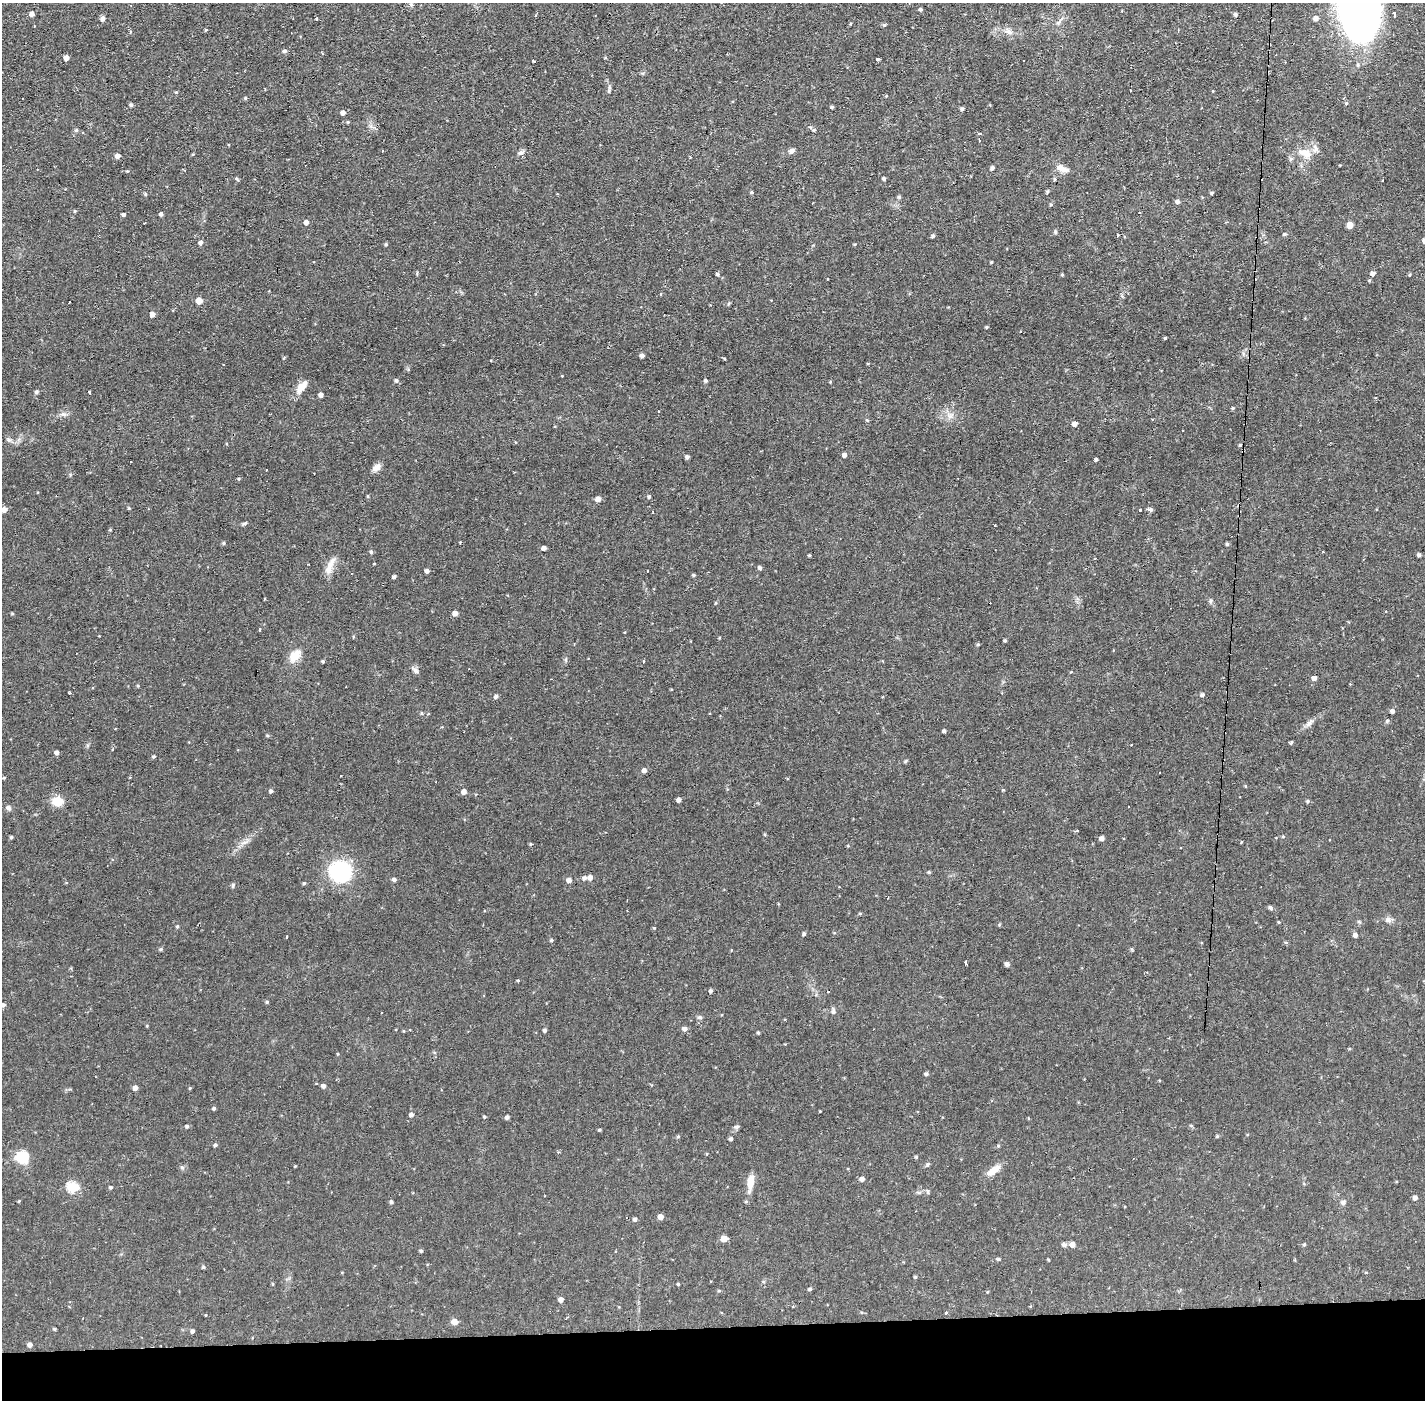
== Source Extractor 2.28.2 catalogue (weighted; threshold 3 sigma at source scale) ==
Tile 8 of 3 x 3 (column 2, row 3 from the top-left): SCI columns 1423-2845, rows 53-1450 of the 4267 x 4298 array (HDU 1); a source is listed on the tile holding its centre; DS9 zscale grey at full resolution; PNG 1427 x 1402 px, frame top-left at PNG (2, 3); no overlay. Shown black and unused: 5% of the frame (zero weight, under 2 of 3 exposures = <1% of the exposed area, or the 3 px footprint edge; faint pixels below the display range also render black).
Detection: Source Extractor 2.28.2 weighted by HDU 2 'WHT'; one run over the whole footprint, this tile lists its part. Background 0.0566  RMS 0.006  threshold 0.027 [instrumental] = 3 sigma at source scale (4.5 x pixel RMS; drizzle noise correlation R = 1.50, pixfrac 1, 0.05/0.05 arcsec/px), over >= 5 px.
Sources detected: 257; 14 cosmic-ray / hot-pixel residue — not listed; the other 243 listed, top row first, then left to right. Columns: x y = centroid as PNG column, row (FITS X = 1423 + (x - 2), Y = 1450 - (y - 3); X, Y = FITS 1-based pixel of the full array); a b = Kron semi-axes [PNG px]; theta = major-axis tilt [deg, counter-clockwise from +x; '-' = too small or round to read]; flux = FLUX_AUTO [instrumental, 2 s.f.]
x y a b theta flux
411 5 7 5 -67 1.1
1357 8 54 32 -72 350
921 9 4 4 - 1.1
31 14 5 4 - 2.3
1235 14 4 4 - 1.1
1394 14 4 3 - 3.1
102 18 7 5 69 1.5
316 18 3 3 - 0.8
1316 18 5 5 - 2.7
1058 23 7 4 19 1.1
884 25 5 5 - 0.86
206 30 4 3 - 0.58
1009 32 14 7 -14 3.7
284 51 6 5 - 1.1
66 58 4 4 - 2.9
877 59 4 3 - 2.2
609 90 13 2 90 1
176 92 4 4 - 0.65
886 96 4 3 - 0.43
245 98 4 4 - 0.8
1346 103 4 4 - 1
131 105 4 4 - 1.3
832 107 4 3 - 0.91
962 109 4 4 - 1.2
343 113 4 4 - 2.6
348 122 4 4 - 0.61
76 130 4 4 - 0.99
814 130 5 4 - 0.67
979 134 4 3 - 0.96
980 141 3 2 - 0.7
382 150 3 2 - 0.82
791 151 7 6 - 1.9
521 152 9 5 9 1.5
1305 153 22 10 -21 7.3
193 154 5 3 - 0.45
117 156 5 4 - 2.5
992 168 5 4 - 1.5
1063 168 19 8 -23 4.4
127 171 4 3 - 0.51
237 179 6 3 -53 0.65
884 179 4 3 - 1.2
1054 179 4 4 - 0.74
752 192 4 3 - 0.75
1047 192 4 4 - 0.88
1212 193 4 3 - 0.83
145 194 4 4 - 0.74
899 197 5 5 - 0.88
1177 202 5 4 - 1.7
1051 205 5 4 - 0.71
75 211 4 4 - 0.59
123 214 4 4 - 1.1
161 214 4 4 - 1.4
306 222 4 4 - 2.7
1350 225 5 5 - 6.6
1055 232 5 5 - 0.73
1284 234 5 4 - 0.83
1117 235 3 2 - 0.91
933 236 4 3 - 1.2
201 242 5 4 - 1.7
386 244 5 4 - 0.78
991 262 3 3 - 0.51
1373 273 5 4 - 1.9
717 274 4 3 - 1
1062 275 4 3 - 0.62
1409 275 4 3 - 0.55
827 279 3 3 - 0.89
199 301 5 5 - 6.8
152 314 5 4 - 3
986 327 4 3 - 0.7
1165 338 3 2 - 0.62
642 355 4 4 - 1.7
724 359 4 3 - 0.51
562 376 3 2 - 0.37
396 380 5 5 - 1.2
705 380 4 4 - 1.1
830 382 4 3 - 0.56
302 387 15 8 46 6.6
36 392 5 4 - 1
89 392 3 2 - 0.87
321 395 4 4 - 2.3
1233 408 4 3 - 0.75
658 411 3 2 - 0.69
64 414 8 6 -1 2
867 420 5 4 - 0.8
1074 424 5 4 - 2.9
9 439 8 6 -44 1.6
1240 445 4 3 - 0.68
844 455 4 4 - 2.1
687 457 4 4 - 1.7
1096 459 4 3 - 0.76
376 467 12 7 37 3.3
238 479 4 4 - 0.65
368 496 5 3 - 0.57
649 497 4 3 - 0.9
598 499 5 4 - 3.5
129 508 4 4 - 0.58
4 509 5 4 - 3.6
1150 509 8 4 -10 1.2
1140 510 3 3 - 1.3
652 512 4 2 - 0.47
245 523 7 4 26 0.95
110 530 4 4 - 0.53
460 542 3 3 - 0.41
223 543 4 4 - 0.74
1227 544 4 4 - 1
544 548 4 4 - 2.5
371 552 5 4 - 1.1
1323 552 3 2 - 0.4
809 555 3 3 - 0.6
1419 555 4 4 - 1.4
374 564 4 2 - 0.37
330 566 28 7 67 6
760 568 4 4 - 1.4
427 571 4 4 - 1.8
694 575 4 3 - 0.88
394 577 4 3 - 1.4
1210 601 5 5 - 1
455 613 5 4 - 3.1
12 614 5 3 - 0.55
259 629 3 3 - 2.7
1005 640 3 3 - 0.79
978 644 4 3 - 0.77
294 656 16 11 49 7.7
566 660 6 4 -72 0.82
323 661 4 3 - 0.87
643 661 3 2 - 1.1
416 671 12 5 -41 1.8
1314 678 4 4 - 2.4
138 686 4 3 - 0.57
93 687 3 2 - 0.61
70 693 3 2 - 0.9
1202 695 4 4 - 1.4
496 696 5 4 - 1.5
1392 711 4 4 - 2
1387 721 6 4 45 0.87
1309 723 14 6 49 2.7
944 731 4 3 - 1.2
267 735 5 3 - 0.66
1291 742 4 3 - 0.83
113 749 3 2 - 1.8
57 752 4 4 - 1.8
154 756 4 3 - 0.94
644 770 5 5 - 2.3
4 778 4 3 - 0.61
1003 790 4 3 - 0.55
271 791 4 4 - 1.2
464 792 5 4 - 3.2
679 800 4 4 - 2
57 801 5 5 - 24
1308 801 5 4 - 0.92
8 808 7 6 - 1.8
1077 831 4 3 - 0.68
11 837 4 4 - 0.87
1283 837 5 3 - 0.56
1102 838 4 4 - 2.4
531 844 4 3 - 0.67
848 846 4 3 - 0.49
340 872 20 19 - 55
929 872 5 4 - 0.71
590 877 5 5 - 2.6
584 878 5 4 - 1.7
394 879 5 4 - 1.6
569 880 5 5 - 2.6
304 883 4 4 - 0.71
233 885 7 4 73 0.85
1270 907 5 5 - 1.2
860 913 5 3 - 0.6
1388 920 9 7 14 2.1
1359 922 6 5 - 0.84
177 926 5 4 - 0.76
654 928 4 4 - 0.52
804 934 4 4 - 1.1
1355 935 5 4 - 2
287 937 3 3 - 2.6
551 940 5 4 - 0.87
1286 942 6 4 -1 0.65
161 949 5 4 - 0.84
1132 949 6 4 72 0.63
966 962 4 3 - 2.5
1007 964 4 4 - 2.2
518 981 3 3 - 0.6
711 991 4 4 - 1.4
267 1002 5 4 - 0.79
3 1005 4 4 - 1.4
833 1011 8 5 90 1.5
700 1017 7 5 -2 1.1
147 1026 5 3 - 0.49
684 1029 6 5 - 2
545 1030 4 4 - 1.3
404 1031 5 3 - 0.43
758 1033 4 3 - 0.72
926 1074 4 4 - 1.2
323 1086 4 4 - 1.9
135 1088 4 4 - 2.7
190 1088 4 3 - 0.58
214 1108 4 4 - 0.95
820 1111 2 2 - 0.38
411 1115 4 4 - 1.9
484 1117 4 3 - 0.7
507 1117 4 4 - 1.5
187 1126 5 4 - 1.1
737 1127 7 5 3 1.1
678 1136 4 4 - 0.68
1217 1136 4 4 - 0.71
731 1139 4 4 - 1.1
215 1145 4 4 - 1.1
998 1146 4 4 - 0.8
22 1157 16 13 -3 12
916 1157 4 4 - 0.72
927 1164 5 5 - 0.86
295 1166 3 3 - 0.47
182 1167 6 4 -2 0.97
993 1170 19 8 35 6
862 1179 4 4 - 2.5
750 1182 19 7 81 7.2
73 1187 6 5 - 41
111 1187 4 4 - 0.83
1415 1198 4 4 - 2.4
19 1201 5 3 - 0.49
391 1202 4 4 - 1.1
1343 1202 7 6 - 1.5
660 1217 4 4 - 4.3
635 1219 5 4 - 1.6
724 1239 5 4 - 6.3
1304 1244 5 4 - 0.75
1064 1245 6 5 - 1.8
1072 1245 7 6 - 2.5
421 1251 4 4 - 0.82
998 1259 4 3 - 0.93
1048 1260 4 3 - 0.53
203 1267 4 3 - 0.92
915 1277 4 4 - 0.67
273 1284 5 3 - 0.5
678 1284 3 3 - 0.71
810 1289 4 3 - 1
987 1292 5 3 - 0.48
561 1299 4 4 - 2.7
946 1313 3 3 - 1.6
206 1315 3 3 - 0.91
454 1322 5 4 - 6.3
54 1329 4 3 - 0.7
192 1331 4 4 - 1.2
30 1345 5 4 - 2.1
Isophote crosses this tile's border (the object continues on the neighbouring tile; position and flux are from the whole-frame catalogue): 2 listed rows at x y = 1357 8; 4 509
Unlisted compact peaks at least as high as the median listed source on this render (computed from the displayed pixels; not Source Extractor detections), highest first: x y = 599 1130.